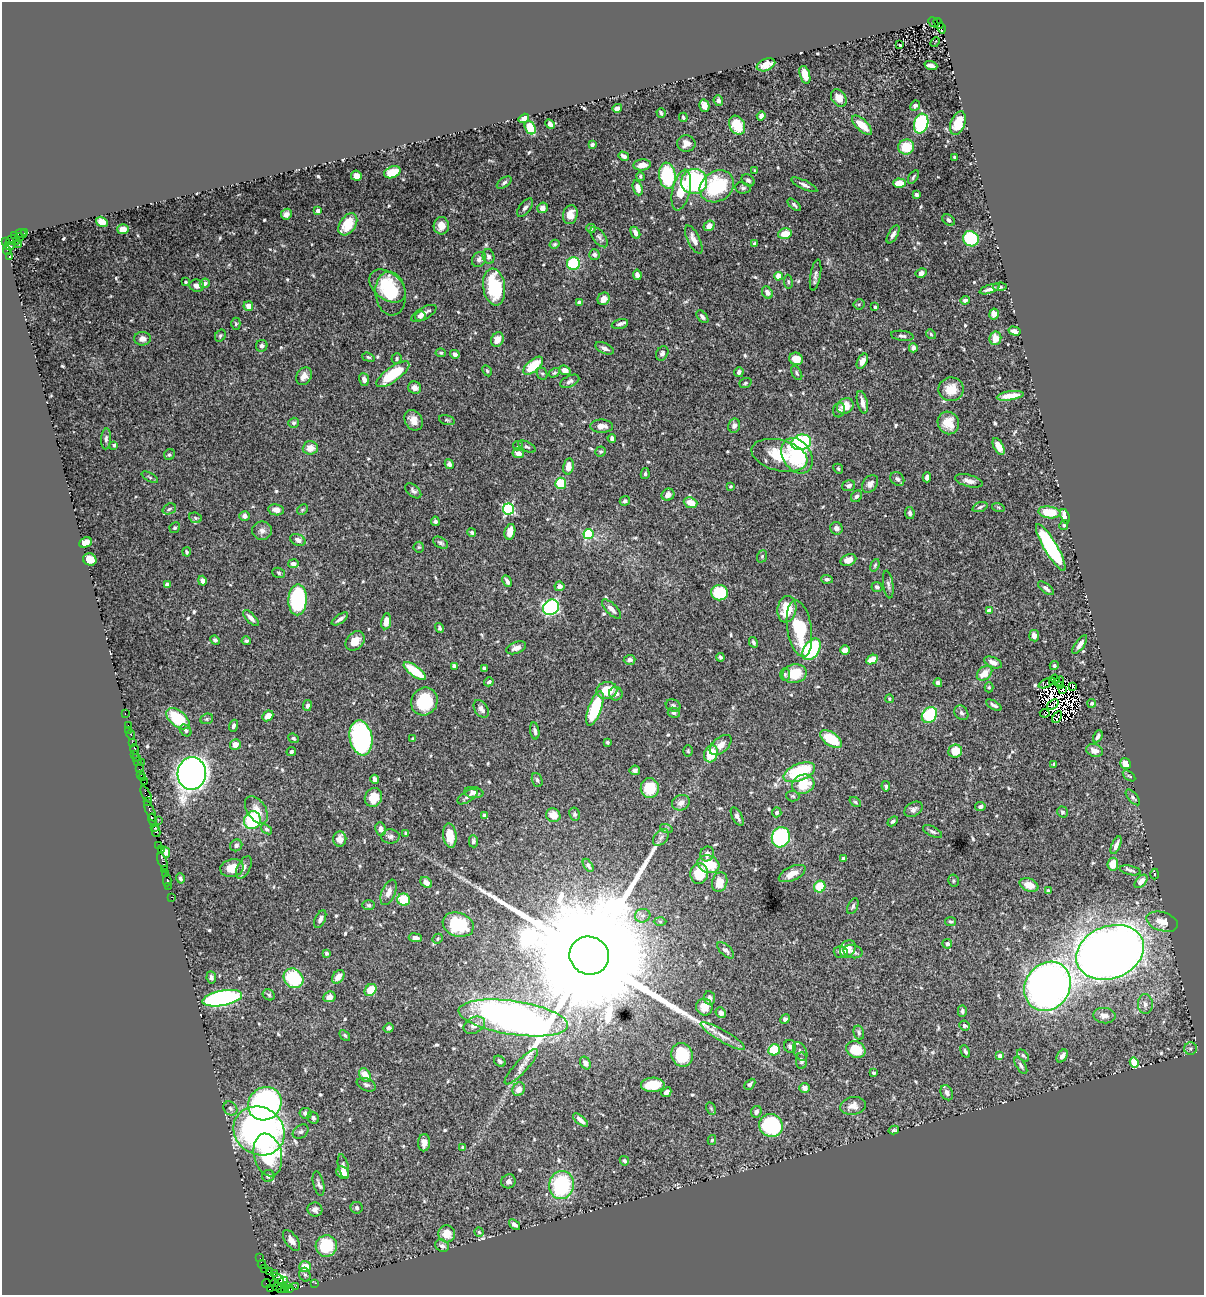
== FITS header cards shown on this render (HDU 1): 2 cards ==
NAXIS1  =                 1202
NAXIS2  =                 1293

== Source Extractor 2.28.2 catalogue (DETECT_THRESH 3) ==
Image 1202 x 1293 px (HDU 1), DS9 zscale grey, 1 PNG px = 1 image px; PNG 1206 x 1297 px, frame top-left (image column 1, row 1293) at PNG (2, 2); each listed source drawn as its Kron ellipse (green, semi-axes under 4 px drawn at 4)
Background 0.834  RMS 0.023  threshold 0.068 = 3 sigma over >= 5 px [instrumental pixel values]
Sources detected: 627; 8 with non-positive FLUX_AUTO (blend fragments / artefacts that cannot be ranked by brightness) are neither listed nor drawn; of the other 619, the 500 brightest by FLUX_AUTO listed and drawn (119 fainter detections omitted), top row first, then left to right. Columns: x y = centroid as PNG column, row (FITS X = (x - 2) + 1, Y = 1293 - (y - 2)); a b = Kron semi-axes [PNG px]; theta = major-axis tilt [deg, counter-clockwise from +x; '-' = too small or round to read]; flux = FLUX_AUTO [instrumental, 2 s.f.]
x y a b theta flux
933 22 6 2 -47 170
938 23 6 3 -57 180
942 28 5 3 - 220
935 42 5 2 - 2.3
900 45 3 3 - 2.1
766 65 10 6 22 15
931 65 6 4 -19 7.6
805 75 9 5 -72 19
839 98 9 7 -57 17
718 101 5 4 - 3.7
704 106 6 5 - 9.6
915 106 5 4 - 3.4
617 108 5 4 - 7.6
661 113 5 3 - 3.1
761 116 5 4 - 6.1
683 117 5 2 - 2.2
524 118 5 4 - 7.2
958 123 12 7 69 31
550 124 5 4 - 6.7
921 124 10 7 73 150
737 125 10 7 -61 37
862 125 13 5 -43 26
530 128 7 5 -62 41
686 143 9 8 - 11
592 144 4 3 - 3.5
906 147 8 7 - 33
624 156 5 3 - 4.7
954 157 3 3 - 2.2
642 165 9 5 6 11
755 171 4 3 - 2.5
392 172 8 5 21 27
356 176 5 5 - 7
640 176 4 4 - 2.3
667 176 13 8 -82 110
913 177 8 3 57 2.6
748 180 7 5 -40 3.8
694 181 13 12 - 210
504 182 8 4 34 3.5
900 183 6 4 -4 23
804 185 14 4 -26 5.6
717 186 18 15 35 110
638 188 8 4 -72 11
743 188 8 5 -7 3.5
681 190 21 8 77 43
916 195 4 3 - 3.9
794 205 8 4 -41 3.7
525 208 11 5 50 5
542 208 5 5 - 8.3
318 211 4 3 - 9.4
286 214 6 5 - 6.1
570 215 10 7 74 16
948 220 7 5 -34 4.4
102 222 6 5 - 15
348 224 12 8 56 33
441 226 8 7 - 14
709 226 6 5 - 12
591 228 4 4 - 2.9
123 229 6 5 - 10
25 232 3 3 - 84
635 233 6 4 -63 7.5
21 234 6 3 -23 170
785 234 7 5 13 25
893 234 10 4 61 5.8
15 235 3 3 - 92
19 237 4 3 - 95
599 237 12 6 -52 5.1
971 239 8 7 - 85
11 240 6 2 34 62
694 240 15 6 -63 11
5 241 3 2 - 47
16 241 3 2 - 46
18 244 2 2 - 56
555 244 5 4 - 2.3
755 244 4 3 - 2.9
9 246 5 3 - 130
7 250 5 2 - 47
594 255 5 5 - 4.2
488 256 7 6 - 5.2
9 257 3 3 - 550
479 259 8 6 52 5.1
573 263 6 6 - 76
921 273 6 4 29 5.3
637 275 5 4 - 8
815 275 15 5 81 5.7
778 276 4 4 - 27
186 282 4 3 - 2.2
788 282 7 3 -82 2.1
205 283 5 4 - 6.5
197 286 7 6 - 8.2
387 286 20 13 -39 46
494 287 19 11 -82 99
1000 287 7 4 5 3.5
990 289 10 4 18 6.5
767 293 6 5 - 7.5
391 294 22 15 -83 63
603 299 6 5 - 13
965 300 5 4 - 4.9
579 302 4 3 - 4
859 304 5 5 - 2.2
248 306 5 4 - 13
875 307 3 3 - 2.6
424 313 14 6 29 8
994 314 5 5 - 10
420 316 5 5 - 5.1
702 317 7 4 -49 4.5
236 324 6 4 89 2.2
620 324 8 4 14 5.1
1014 331 6 4 -15 7.4
931 334 5 4 - 2.3
220 336 6 5 - 2.8
902 336 11 5 -7 4.7
995 338 7 6 - 20
142 339 8 6 -1 8.6
497 340 7 6 - 13
262 346 6 5 - 4.6
604 348 10 5 -26 5.5
913 348 4 4 - 6.4
441 353 5 3 - 2.7
662 353 7 5 62 5
455 354 5 4 - 4.5
368 357 6 4 -19 2.2
397 359 5 5 - 2.6
796 359 7 6 - 21
862 361 8 5 61 8.9
533 366 12 6 40 50
565 370 6 4 -22 9.1
487 371 6 4 -63 2.2
739 372 5 4 - 4.2
554 373 5 4 - 2.3
797 373 8 4 -60 3.1
393 374 19 7 36 68
542 374 6 5 - 2.6
304 376 9 7 60 9.9
364 379 6 5 - 6.8
570 381 10 5 26 4.4
745 383 6 4 20 2.6
415 388 6 6 - 8
951 389 13 12 - 26
1010 396 14 4 9 21
862 402 11 5 -76 9.8
845 406 9 7 39 23
839 410 7 6 - 4
413 420 11 8 -58 14
447 420 8 4 -14 2.8
294 423 5 5 - 3.6
948 423 11 10 - 23
602 426 11 6 -1 11
734 426 7 6 - 6.1
612 438 4 4 - 5.1
106 439 10 5 86 4.3
801 442 10 7 16 210
114 445 4 4 - 2.7
518 446 5 5 - 2.1
999 446 9 5 -63 18
527 447 9 5 -28 3.5
310 448 7 6 - 14
601 452 5 5 - 2.6
518 453 5 5 - 8.8
169 455 6 5 - 2.8
779 455 28 15 -14 74
797 456 19 14 -57 76
449 464 5 4 - 4.9
568 466 8 5 80 15
838 469 5 4 - 2.2
645 474 5 4 - 2.9
150 477 9 3 -30 2.5
927 477 5 4 - 4.8
897 479 8 6 -43 4.9
969 481 14 6 -15 10
561 483 5 5 - 55
870 484 10 7 54 6.7
730 486 3 3 - 2.1
849 486 6 5 - 5
413 491 9 5 -42 4.2
668 495 6 6 - 11
856 496 6 5 - 4.1
625 501 5 4 - 3.8
691 503 7 5 -20 19
980 507 8 4 18 3.4
998 507 6 4 -18 2.3
169 509 7 5 20 3.2
508 509 5 5 - 190
276 510 8 5 -9 11
302 510 6 4 45 2.5
1049 512 11 6 -7 45
910 513 6 4 -81 4.8
245 516 5 4 - 6.1
1065 516 7 4 -69 14
195 518 6 5 - 2.7
435 521 5 4 - 3.6
1064 525 5 4 - 2.7
175 528 5 5 - 2.3
836 528 6 6 - 5.6
262 531 10 9 - 7.5
472 532 4 4 - 3.5
510 532 8 5 75 16
588 534 5 5 - 100
298 540 8 5 -24 6.6
85 542 6 4 24 16
440 543 8 5 -31 3.6
419 547 5 5 - 2.1
1051 547 27 6 -59 190
187 552 4 3 - 2.6
762 556 6 5 - 2.4
90 559 7 6 - 17
848 560 8 5 20 12
293 564 5 4 - 7
875 565 6 4 70 2.3
279 573 6 5 - 2.8
827 579 6 4 -3 2.7
202 581 5 4 - 6.5
507 581 6 3 -62 5.1
167 584 4 4 - 6.1
888 585 14 5 -82 5.2
559 586 5 4 - 6
877 587 5 5 - 4
1046 588 9 4 -39 5
719 593 8 7 - 82
298 600 15 9 88 160
551 607 8 7 - 320
611 609 12 5 -45 8.3
787 609 13 9 80 39
989 611 4 4 - 16
251 618 10 4 -46 7.4
340 619 9 4 34 5.3
386 621 8 5 81 16
439 628 5 3 - 2.9
799 629 29 12 -81 77
1034 636 5 5 - 9
215 640 5 4 - 3.5
246 641 4 4 - 3
355 641 11 8 46 18
753 642 6 3 -63 3.4
1080 645 11 4 54 8.1
516 648 10 5 20 8.9
811 649 12 7 55 150
845 650 5 4 - 10
720 657 4 3 - 3.2
630 660 6 5 - 6.5
872 660 6 4 26 20
993 662 9 5 -23 9
1054 665 4 4 - 3.3
454 666 4 4 - 4.9
484 668 4 4 - 3.2
415 671 13 5 -36 50
984 673 9 6 40 18
785 674 6 5 - 2.7
795 674 12 9 12 36
1055 679 4 3 - 9.5
1052 681 3 2 - 3.5
1059 681 5 3 - 7
489 682 5 4 - 4.7
938 683 4 4 - 5.5
1046 683 8 4 25 2.6
1060 686 3 2 - 2.3
989 687 5 4 - 2.1
1072 687 3 2 - 63
607 690 10 8 11 41
1062 690 3 2 - 2.5
616 694 7 6 - 6.1
889 699 4 3 - 2.1
424 701 14 13 - 66
1092 703 4 4 - 3.8
994 705 9 3 -30 3.9
1053 705 6 2 39 4.2
307 706 5 4 - 6
673 706 7 6 - 3.8
595 708 18 6 70 90
481 709 10 6 -57 8.2
125 713 3 2 - 27
674 713 6 5 - 3.2
961 713 8 6 -51 4.4
1045 713 5 3 - 2.1
929 715 9 7 51 110
268 716 6 4 43 15
1057 717 6 3 61 5
178 719 14 7 -40 77
207 719 6 5 - 2.4
128 725 2 2 - 36
233 726 6 4 70 3.8
129 730 2 2 - 14
186 730 7 5 -47 3.4
535 731 8 4 -80 4.6
131 735 5 3 - 130
1098 736 6 4 63 4.4
294 738 5 4 - 2.4
361 738 17 11 -79 310
413 738 4 3 - 2.1
831 739 12 6 -34 61
132 742 3 2 - 31
607 742 3 3 - 2.7
235 745 5 5 - 11
721 745 13 7 41 12
135 749 5 3 - 150
1094 750 8 6 -17 11
688 751 5 4 - 2.1
955 751 7 6 - 29
291 752 5 4 - 3
135 754 2 2 - 60
711 754 8 6 71 41
136 758 3 2 - 66
137 761 2 2 - 87
141 762 2 2 - 31
1054 764 4 3 - 3.4
1125 764 6 5 - 17
139 769 3 2 - 59
635 770 5 4 - 5.4
799 772 16 8 22 96
192 773 16 14 86 1200
141 775 3 3 - 71
1129 776 7 3 -37 2.2
143 778 4 3 - 120
375 779 4 4 - 8.7
537 780 7 5 -70 3.2
144 782 2 2 - 18
803 784 11 9 23 45
886 786 5 3 - 3.8
650 788 10 9 - 55
474 792 9 5 -8 6.9
146 794 9 3 -62 210
793 796 6 5 - 2.5
373 797 10 8 63 25
467 797 11 5 33 5.7
1133 797 9 4 -50 3.4
147 802 3 2 - 28
855 802 6 4 -37 2.2
681 803 9 7 26 9
980 807 5 4 - 3.9
914 809 10 6 31 5
256 810 15 9 -56 17
150 811 11 3 -67 490
777 812 5 4 - 3.6
1062 812 6 5 - 2.9
574 814 7 5 -80 3
484 815 4 4 - 4.4
553 815 7 6 - 19
737 816 10 5 -63 5.8
153 820 6 3 -74 110
158 820 2 2 - 16
252 820 9 8 - 110
893 821 6 4 44 3.3
154 828 3 2 - 58
666 828 6 4 -19 2.5
267 829 6 4 -36 3
381 829 7 5 -80 7.7
156 831 6 4 -78 150
932 832 10 5 -27 4.2
406 833 4 3 - 2.7
390 836 9 7 -2 5.6
450 836 12 6 -83 23
781 837 10 9 - 170
661 838 9 6 49 5.4
340 839 7 6 - 11
473 841 6 4 -88 4.5
236 845 6 5 - 4.7
1116 845 9 4 66 8.1
158 846 3 2 - 57
162 850 3 2 - 50
166 852 5 4 - 5.7
707 854 7 6 - 9.5
843 858 4 3 - 3.6
163 861 9 3 -67 170
708 864 11 8 -19 54
1113 864 6 5 - 28
588 865 7 4 -56 3.8
244 867 12 6 63 6.4
232 868 12 8 13 25
165 869 3 2 - 72
1130 870 11 4 -12 4.4
165 873 3 2 - 110
699 874 10 9 - 50
792 874 14 7 25 16
1155 874 5 4 - 2.8
180 878 5 4 - 3.4
167 880 6 2 -90 60
953 881 6 5 - 2.5
1141 881 8 5 48 14
426 882 6 5 - 11
720 882 10 7 72 26
1029 885 10 6 -19 19
168 886 2 2 - 37
820 887 6 5 - 44
1048 891 4 4 - 4.4
389 892 13 6 68 11
171 897 2 2 - 22
404 900 6 6 - 55
369 905 6 5 - 2.8
853 906 8 5 66 3.1
643 916 8 6 15 5.6
320 919 9 5 65 5.1
660 922 6 4 -2 2.1
950 922 5 4 - 2.4
1162 922 16 9 -17 18
458 925 16 11 -20 74
415 938 6 4 -7 6.7
438 939 5 4 - 2.3
947 944 5 4 - 5
848 949 9 7 57 16
726 950 10 5 -44 5.3
841 952 7 5 1 4.6
853 952 9 6 -13 6.1
1110 952 35 26 21 2100
326 953 4 4 - 2.8
589 956 20 19 - 130000
211 977 6 5 - 5.1
338 977 7 5 55 14
293 978 10 9 - 94
1047 986 25 22 57 1100
370 990 7 5 51 30
269 995 6 5 - 3
329 997 6 5 - 8.4
222 998 20 7 11 350
709 998 7 5 -82 5.7
1145 1004 10 7 -89 8.4
704 1007 8 8 - 18
962 1011 6 4 89 3.8
721 1013 5 4 - 9.4
1104 1016 11 7 -6 11
513 1018 55 17 -8 1500
785 1019 5 4 - 3.7
474 1025 11 8 28 10
964 1026 5 4 - 3.8
389 1028 5 4 - 5.9
859 1033 7 5 -76 3.4
345 1035 6 4 -45 2.4
723 1036 25 5 -30 14
790 1046 6 6 - 4.7
1190 1049 6 6 - 3.6
774 1050 6 5 - 55
856 1050 10 8 -22 39
800 1051 10 6 -62 4.7
965 1051 6 4 -63 3
682 1055 12 10 -70 88
1023 1055 7 4 -44 3.2
1000 1056 4 4 - 10
1062 1056 7 4 56 9.2
500 1061 6 4 -43 3.9
801 1061 8 5 -90 4.2
1134 1062 5 4 - 52
585 1063 7 5 -58 6.1
1021 1066 9 4 -57 4.4
521 1067 23 6 47 11
874 1073 4 3 - 2.9
365 1075 7 5 -58 20
750 1084 6 4 44 3.1
366 1085 10 6 -23 4.2
653 1085 11 7 1 38
805 1088 5 5 - 9.5
519 1089 7 6 - 12
666 1092 5 4 - 5.7
947 1093 8 6 -64 6.2
265 1104 17 16 - 380
853 1106 13 9 9 13
230 1108 7 6 - 3.5
711 1108 6 4 -63 2.2
756 1112 6 5 - 6.6
305 1113 6 5 - 5.4
313 1118 6 5 - 4
581 1120 9 4 -41 7.2
771 1125 12 11 - 160
894 1130 5 3 - 2.1
259 1131 26 23 -34 660
301 1132 9 6 37 3.8
712 1140 5 3 - 2.5
424 1143 8 6 89 11
462 1147 4 3 - 2.3
268 1155 22 14 -78 57
624 1161 5 4 - 2.9
343 1166 12 5 -77 5.8
343 1173 7 5 -42 18
268 1176 6 6 - 4.7
508 1181 7 7 - 7.1
318 1184 12 5 -77 5
561 1185 14 12 79 140
357 1208 6 6 - 3.4
315 1209 7 7 - 6.2
514 1225 6 4 -39 4.6
479 1232 4 4 - 2.1
447 1234 8 8 - 20
291 1240 12 6 -55 10
326 1246 11 10 - 84
442 1246 7 6 - 4.4
260 1258 2 2 - 16
262 1264 4 3 - 140
305 1267 6 5 - 24
264 1268 2 2 - 47
269 1272 4 3 - 120
274 1273 3 2 - 39
305 1275 7 5 -72 3.8
278 1278 6 4 -44 280
274 1283 4 3 - 85
315 1283 2 2 - 24
266 1284 4 2 - 32
280 1284 9 4 40 250
287 1285 3 2 - 85
295 1287 2 2 - 32
270 1288 4 2 - 36
281 1288 3 2 - 59
285 1289 4 2 - 92
289 1289 4 3 - 120
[119 fainter detections neither listed nor drawn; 8 non-positive-flux detections neither listed nor drawn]